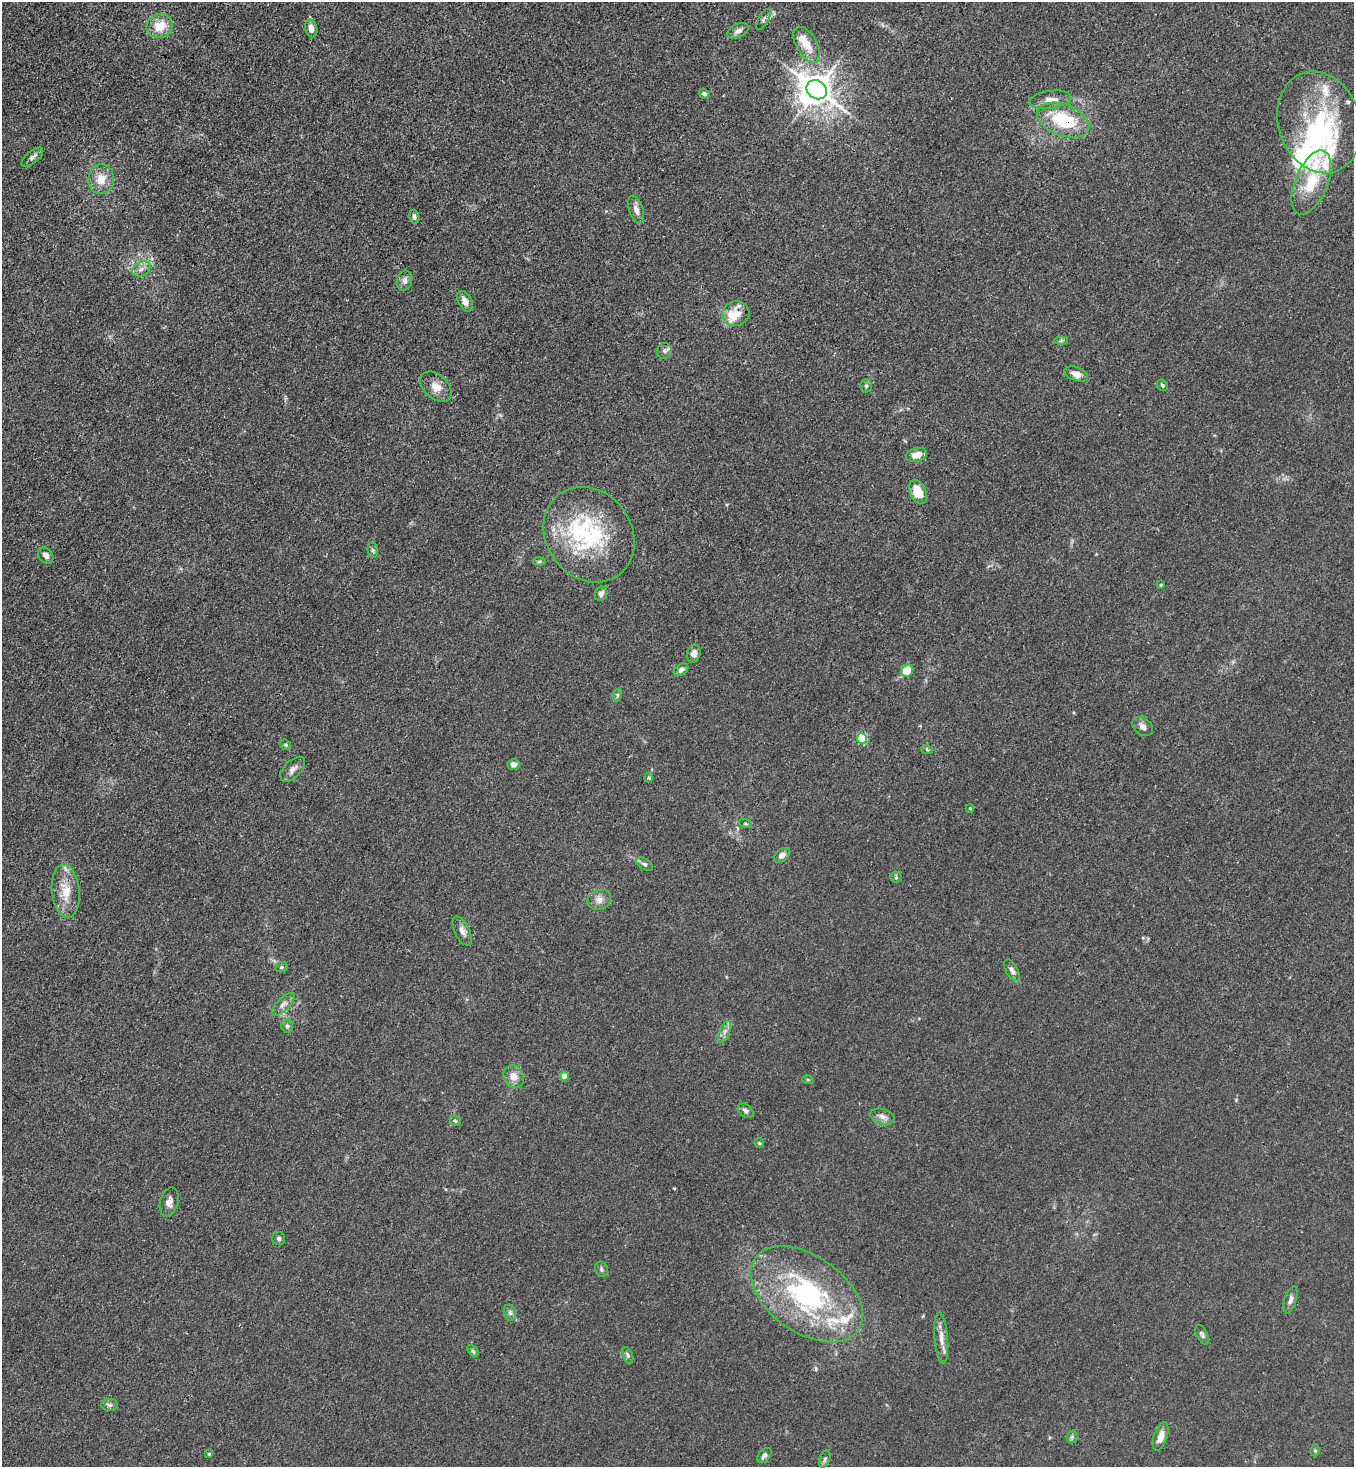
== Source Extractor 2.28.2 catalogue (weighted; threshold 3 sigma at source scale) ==
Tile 11 of 4 x 4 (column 3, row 3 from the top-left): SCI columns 3071-4422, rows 1524-2988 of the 6001 x 5978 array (HDU 1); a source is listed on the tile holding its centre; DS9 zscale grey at full resolution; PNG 1356 x 1469 px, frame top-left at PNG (2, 2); each listed source drawn as its Kron ellipse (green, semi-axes under 4 px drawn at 4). Shown black and unused: <1% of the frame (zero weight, under 3 of 4 exposures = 7% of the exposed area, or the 3 px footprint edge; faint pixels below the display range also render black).
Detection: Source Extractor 2.28.2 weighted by HDU 2 'WHT'; one run over the whole footprint, this tile lists its part. Background 0.0197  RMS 0.0025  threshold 0.0114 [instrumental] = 3 sigma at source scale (4.5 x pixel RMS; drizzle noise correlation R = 1.50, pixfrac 1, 0.05/0.05 arcsec/px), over >= 5 px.
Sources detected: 97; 3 inside a brighter object's white glare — neither listed nor drawn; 13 inside a brighter listed object's ellipse — not listed separately; the other 81 listed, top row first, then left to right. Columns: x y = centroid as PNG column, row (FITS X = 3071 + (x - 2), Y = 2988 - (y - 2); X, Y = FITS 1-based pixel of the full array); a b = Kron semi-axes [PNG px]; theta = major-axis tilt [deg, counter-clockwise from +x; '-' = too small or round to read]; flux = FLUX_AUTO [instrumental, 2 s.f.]
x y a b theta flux
764 19 12 5 60 0.73
160 26 13 11 23 4.7
311 28 9 6 -76 1.6
738 31 11 6 25 1.2
807 44 20 10 -59 4.3
817 90 11 9 -33 470
704 94 5 5 - 0.68
1050 100 21 8 8 2.5
1063 120 27 15 -21 14
1319 122 52 40 -72 31
32 157 13 6 40 1
101 179 15 13 83 3.6
1311 183 34 16 68 9.5
636 210 14 7 -71 1.5
414 217 7 5 -79 0.63
141 269 10 7 28 1.2
405 280 10 7 78 1.2
465 301 11 6 -63 1.5
736 314 13 12 - 3.1
1061 341 7 4 2 0.46
664 351 8 7 - 0.81
1076 374 12 6 -19 2.2
1162 385 6 5 - 0.43
866 386 7 5 89 0.51
436 387 18 12 -42 2.7
916 455 11 6 15 2.5
918 492 13 8 -66 5.2
589 535 50 42 -54 29
373 550 7 5 -83 0.52
46 555 8 7 - 1.3
539 562 6 4 1 0.4
1161 585 4 4 - 0.23
601 594 7 6 - 1
694 653 9 6 75 1.4
681 670 8 5 35 0.99
907 671 6 6 - 4.6
617 695 7 4 72 0.41
1143 726 11 8 -38 1.2
862 738 5 5 - 14
286 745 6 4 -38 0.37
927 750 6 3 -21 0.31
513 764 6 5 - 1.1
293 769 15 8 45 1.5
649 778 5 4 - 0.38
970 808 4 4 - 0.24
746 824 7 3 -19 0.31
782 855 9 6 39 1.4
644 864 9 5 -33 0.66
896 877 5 5 - 0.37
66 891 27 14 -84 5.5
599 900 12 9 22 1.7
462 931 16 7 -65 1.5
281 967 6 5 - 0.41
1012 970 12 6 -61 1
283 1004 15 6 46 1.2
287 1026 6 6 - 0.56
725 1032 11 5 68 1
564 1076 4 4 - 3.2
514 1077 12 9 -61 2.3
808 1080 6 3 -19 0.28
746 1111 8 6 -38 0.72
882 1117 12 7 -17 1.3
455 1121 6 5 - 0.35
759 1143 5 5 - 0.33
169 1202 15 9 76 1.6
279 1239 6 6 - 0.55
601 1269 8 6 -67 0.67
807 1294 63 38 -35 46
1290 1300 14 6 73 1.1
510 1313 8 6 -72 0.72
1202 1335 10 5 -64 0.67
941 1338 26 6 -85 2.4
473 1351 7 4 -46 0.44
628 1355 8 5 -69 0.52
110 1405 8 6 -2 0.7
1161 1436 15 6 72 2.4
1072 1437 6 6 - 0.48
1315 1451 6 5 - 0.38
209 1454 4 3 - 0.31
764 1455 9 5 49 0.75
825 1459 9 5 69 0.57
Overlapping masked pixels (flux is a lower limit): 1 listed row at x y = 1063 120